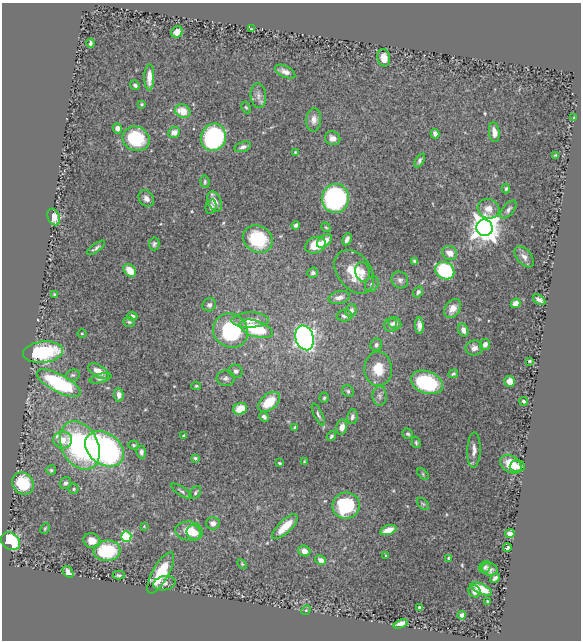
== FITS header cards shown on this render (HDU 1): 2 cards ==
NAXIS1  =                  579
NAXIS2  =                  638

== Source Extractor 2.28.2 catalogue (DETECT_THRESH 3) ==
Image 579 x 638 px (HDU 1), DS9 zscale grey, 1 PNG px = 1 image px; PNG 583 x 642 px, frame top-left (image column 1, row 638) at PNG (2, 3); each listed source drawn as its Kron ellipse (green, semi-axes under 4 px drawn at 4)
Background 0.725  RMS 0.024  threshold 0.0732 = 3 sigma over >= 5 px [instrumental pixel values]
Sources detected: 156; all 156 listed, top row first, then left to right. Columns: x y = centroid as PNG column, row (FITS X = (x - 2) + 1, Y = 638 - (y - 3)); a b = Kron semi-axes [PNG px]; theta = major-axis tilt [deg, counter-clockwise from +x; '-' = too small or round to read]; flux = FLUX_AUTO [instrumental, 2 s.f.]
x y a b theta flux
252 29 4 2 - 1.6
177 32 6 5 - 8.9
90 43 4 3 - 3.2
384 58 9 6 -79 13
285 72 11 5 -26 7.8
149 77 13 5 89 14
135 85 5 4 - 3.8
258 96 12 7 -85 8.6
141 104 4 4 - 2.5
246 107 6 4 -62 2.2
183 111 8 6 -23 26
574 118 4 2 - 1.3
314 120 11 7 85 10
117 128 5 4 - 6.5
174 132 6 5 - 11
494 132 10 5 -83 12
435 134 5 4 - 6.1
213 137 14 12 67 260
333 138 8 6 -26 8.9
136 139 14 12 -22 100
243 147 8 5 18 5.2
295 152 4 3 - 1.6
556 155 4 3 - 2.2
420 160 7 4 59 3.7
205 182 6 4 -81 2.8
506 189 5 3 - 2.5
146 198 9 7 -52 9
335 198 14 13 - 320
215 201 10 6 -65 14
211 207 7 5 76 4.6
488 209 11 9 -17 14
508 210 11 5 50 5.1
54 217 9 5 -68 21
296 225 4 3 - 4.6
326 227 5 3 - 1.8
485 228 8 8 - 2200
258 239 15 13 -36 80
347 239 6 3 64 6.3
325 241 8 5 37 14
154 244 6 5 - 3.5
315 245 10 8 23 34
96 248 11 4 36 4.6
450 253 8 6 -37 13
524 257 12 7 -51 8.4
415 261 4 3 - 3
130 270 7 5 -48 24
445 271 10 8 -33 130
354 272 24 17 -53 46
363 272 10 7 -77 9.2
313 273 5 5 - 4.1
400 280 9 8 - 6.5
372 284 8 6 64 4.5
418 292 6 4 53 4.1
54 294 3 3 - 1.9
339 297 11 6 14 9.3
539 300 7 4 -35 5.3
516 303 5 4 - 11
209 305 7 6 - 5.7
453 308 10 7 57 14
351 311 6 5 - 8.2
132 316 5 4 - 4.7
344 316 8 6 2 5.6
250 320 18 7 1 18
129 322 6 5 - 2.7
395 323 7 5 -40 8.1
391 325 7 6 - 8
419 326 8 4 -87 7.8
256 329 17 8 -18 77
463 330 7 5 -71 7.8
231 331 18 16 -37 150
82 333 4 3 - 1.4
305 338 12 9 -74 580
376 345 6 6 - 4.5
485 345 6 5 - 5.9
474 348 8 7 - 7.8
43 352 20 10 6 120
529 361 3 3 - 2.2
378 369 17 14 -88 36
98 371 11 6 -31 15
236 371 7 6 - 4.9
453 374 5 3 - 2.8
73 375 7 5 14 3.5
101 378 11 4 15 4.8
226 378 9 7 -7 6.1
509 381 5 5 - 13
427 382 16 11 -21 120
59 383 24 9 -27 160
196 386 5 4 - 2.1
348 391 6 5 - 3
119 395 7 5 -85 9.2
379 396 10 7 -88 6.2
324 398 5 4 - 2.4
524 401 4 3 - 3.3
269 402 13 7 40 37
240 409 7 6 - 28
318 415 12 4 -64 4
264 417 5 4 - 4.4
352 417 7 5 80 4.5
295 427 4 3 - 2.2
342 427 7 5 76 11
408 434 6 5 - 2.8
184 436 4 3 - 2.7
331 436 5 4 - 3.2
62 440 9 8 - 23
416 442 6 4 -74 2.4
80 445 26 18 -62 250
134 445 5 4 - 2.5
104 449 21 15 -36 430
474 450 18 6 88 11
141 452 6 5 - 5.4
195 458 3 3 - 2.6
304 461 3 2 - 1.5
279 463 3 2 - 1.9
511 464 11 8 -34 34
517 466 7 6 - 9.7
51 470 5 5 - 2.7
423 474 7 4 -47 2.4
23 483 11 10 - 66
65 483 6 5 - 4.8
73 489 5 5 - 3.3
182 491 12 3 -34 3.4
195 493 7 5 54 2.9
423 504 7 4 -44 2.7
346 506 14 13 - 110
213 523 7 6 - 7.6
144 526 3 3 - 1.1
285 527 16 6 44 32
45 528 6 4 63 2.1
388 530 8 4 18 17
189 531 14 9 -8 33
194 533 7 6 - 15
510 534 5 4 - 9.7
126 537 5 5 - 130
11 541 10 8 -38 120
92 541 8 7 - 16
507 548 4 3 - 3.7
107 551 13 10 5 84
304 551 6 5 - 9.8
386 556 3 2 - 1.3
449 558 4 3 - 2.9
321 560 6 4 -27 6.3
242 564 6 3 -45 1.8
485 567 6 5 - 3.6
490 569 8 6 -18 5.8
68 572 6 4 -53 7.6
161 573 23 8 60 61
119 575 6 3 -1 2.9
495 578 5 3 - 5.2
164 583 11 7 10 6.6
481 589 11 5 -25 24
475 591 6 5 - 7.4
487 601 3 2 - 1.5
419 607 3 3 - 2.8
306 610 5 4 - 1.8
462 615 4 4 - 5.6
400 624 7 4 20 12